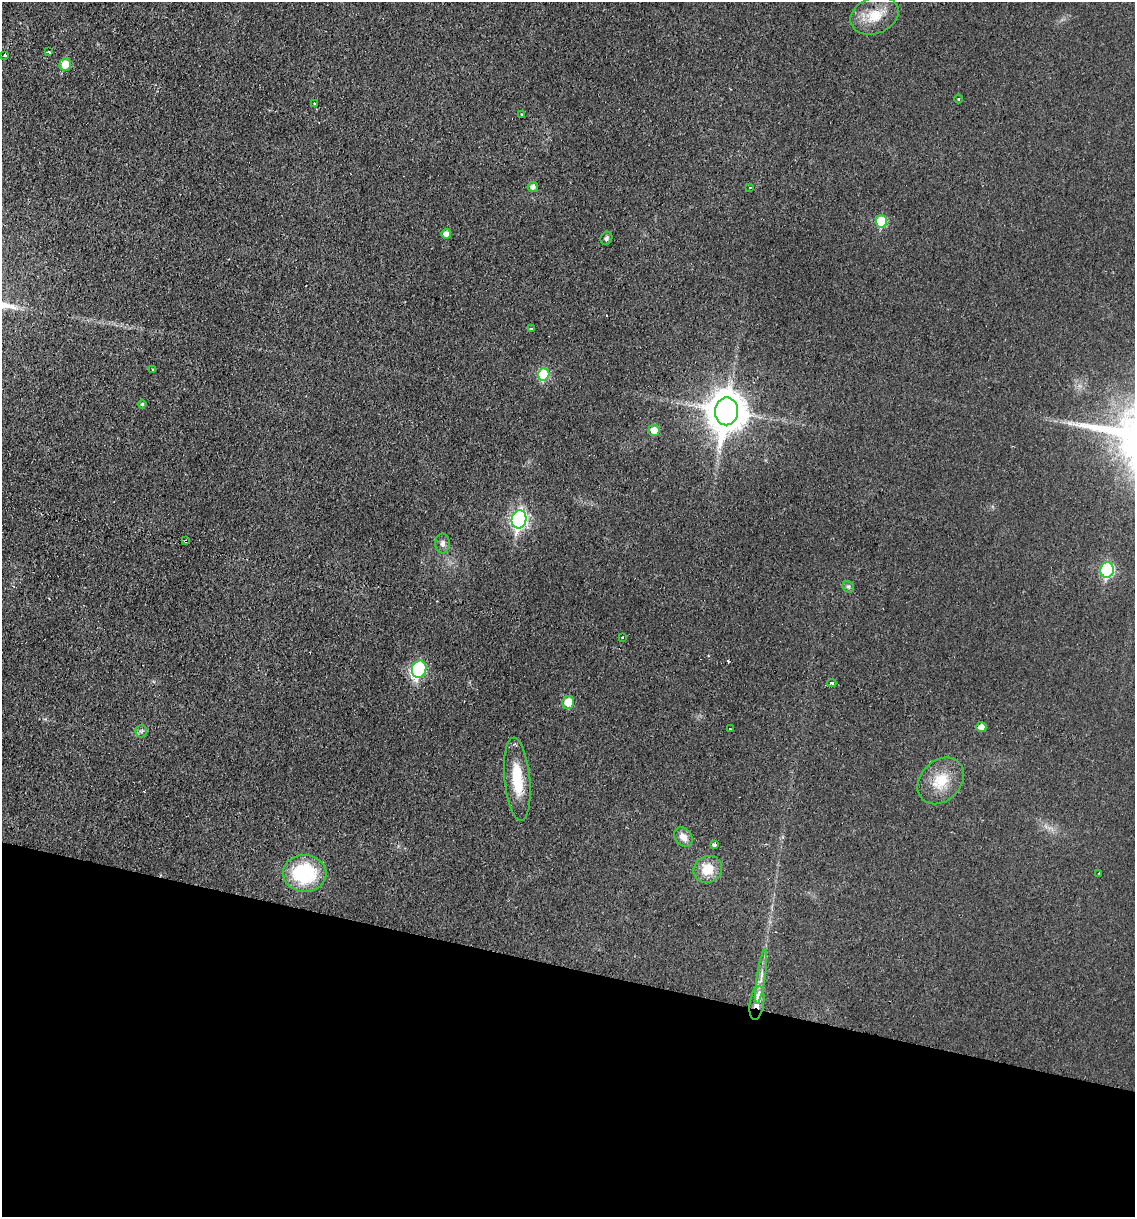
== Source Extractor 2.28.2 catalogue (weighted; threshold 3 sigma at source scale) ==
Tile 15 of 4 x 4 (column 3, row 4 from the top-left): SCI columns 2561-3693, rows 14-1228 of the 5004 x 4890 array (HDU 1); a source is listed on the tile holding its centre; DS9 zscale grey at full resolution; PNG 1137 x 1219 px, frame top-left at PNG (2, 2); each listed source drawn as its Kron ellipse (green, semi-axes under 4 px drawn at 4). Shown black and unused: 21% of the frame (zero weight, under 2 of 3 exposures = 3% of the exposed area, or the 3 px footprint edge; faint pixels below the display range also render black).
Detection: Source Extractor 2.28.2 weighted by HDU 2 'WHT'; one run over the whole footprint, this tile lists its part. Background 0.0214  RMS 0.0047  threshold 0.0212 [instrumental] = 3 sigma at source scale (4.5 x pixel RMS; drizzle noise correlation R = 1.50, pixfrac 1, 0.05/0.05 arcsec/px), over >= 5 px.
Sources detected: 41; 1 inside a brighter object's white glare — neither listed nor drawn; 1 inside a brighter listed object's ellipse — not listed separately; the other 39 listed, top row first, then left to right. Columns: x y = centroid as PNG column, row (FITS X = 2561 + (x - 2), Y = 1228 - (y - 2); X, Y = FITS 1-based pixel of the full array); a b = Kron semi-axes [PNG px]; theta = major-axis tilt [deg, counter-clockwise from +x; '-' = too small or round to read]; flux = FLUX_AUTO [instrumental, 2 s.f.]
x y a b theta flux
875 16 25 18 20 12
49 52 3 2 - 0.43
5 55 3 3 - 1.2
65 64 6 5 - 7.3
959 99 4 3 - 0.46
314 104 3 3 - 0.62
521 114 3 3 - 0.51
533 187 5 5 - 1.9
750 187 2 2 - 0.3
881 221 6 5 - 18
446 234 5 4 - 2.4
606 238 7 5 63 1
531 329 4 3 - 1.3
153 369 3 3 - 0.64
544 374 6 5 - 23
142 404 4 4 - 0.67
726 411 14 11 81 1200
654 430 6 5 - 5.6
519 519 9 7 80 130
185 541 4 2 - 0.8
442 543 10 7 89 1.9
1107 570 7 6 - 54
848 587 6 5 - 0.88
622 637 3 3 - 0.92
419 669 9 7 74 44
832 683 4 3 - 1.1
568 702 6 6 - 7.3
981 727 5 5 - 2.7
730 729 3 3 - 0.64
141 731 6 6 - 0.97
517 779 42 12 -85 16
941 781 26 20 46 13
683 837 11 8 -48 3.7
714 845 4 3 - 5.1
708 869 15 13 29 9.8
305 873 21 18 -2 34
1099 873 3 2 - 0.3
761 976 27 4 81 3.6
757 1003 17 7 81 3.8
Overlapping masked pixels (flux is a lower limit): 2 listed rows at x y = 185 541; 757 1003